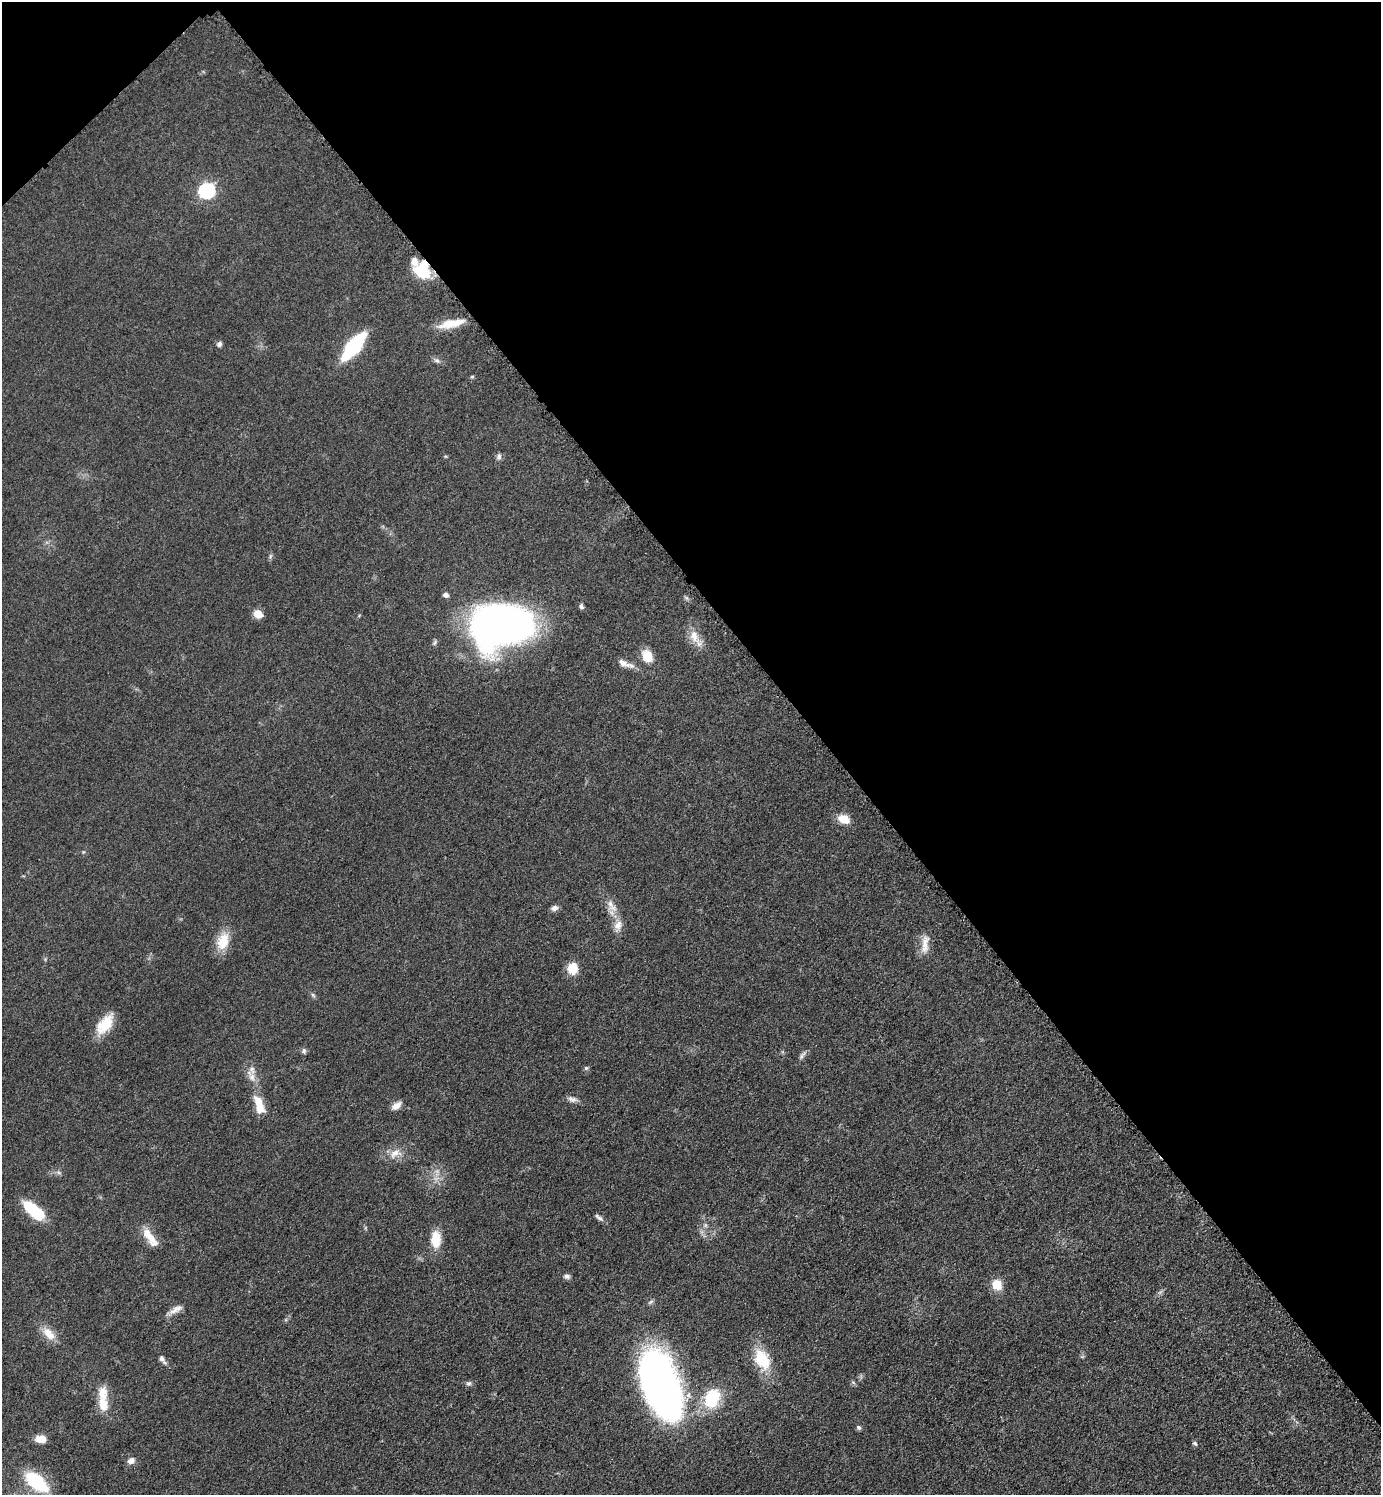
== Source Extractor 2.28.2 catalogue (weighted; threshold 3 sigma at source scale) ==
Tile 3 of 4 x 4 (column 3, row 1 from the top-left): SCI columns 2967-4345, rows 4492-5984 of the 6030 x 6036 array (HDU 1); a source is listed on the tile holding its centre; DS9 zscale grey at full resolution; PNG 1383 x 1497 px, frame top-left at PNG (2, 2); no overlay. Shown black and unused: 41% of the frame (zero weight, under 3 of 5 exposures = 3% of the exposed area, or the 3 px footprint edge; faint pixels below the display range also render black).
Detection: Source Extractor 2.28.2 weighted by HDU 2 'WHT'; one run over the whole footprint, this tile lists its part. Background 0.0488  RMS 0.0059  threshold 0.0263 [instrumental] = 3 sigma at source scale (4.5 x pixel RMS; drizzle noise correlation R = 1.50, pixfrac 1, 0.05/0.05 arcsec/px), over >= 5 px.
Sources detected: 59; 1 too faint to see at this stretch — not listed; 4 inside a brighter listed object's ellipse — not listed separately; the other 54 listed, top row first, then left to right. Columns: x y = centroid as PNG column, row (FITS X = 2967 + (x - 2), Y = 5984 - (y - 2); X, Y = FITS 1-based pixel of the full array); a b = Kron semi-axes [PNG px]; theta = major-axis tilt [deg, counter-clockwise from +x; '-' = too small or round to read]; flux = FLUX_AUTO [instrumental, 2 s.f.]
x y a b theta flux
207 190 8 7 - 120
422 270 19 16 -72 21
451 323 32 9 12 12
219 344 7 6 - 1.8
354 346 24 9 51 62
437 360 8 6 -35 1.7
472 377 5 4 - 0.75
499 457 9 6 77 1.8
270 556 7 4 71 0.99
446 595 5 5 - 2.6
581 606 6 5 - 1.4
258 614 9 7 -19 6.9
501 625 53 37 7 330
694 636 22 11 -60 8.4
647 656 12 9 -66 12
624 663 19 8 -24 4.8
843 819 13 9 -24 8.2
83 852 6 4 71 0.65
611 906 22 11 -60 7.3
554 908 9 6 13 2.2
223 941 23 15 72 12
925 944 28 9 84 6.9
572 969 11 10 - 10
313 995 7 4 -45 1
105 1024 27 14 53 14
304 1051 8 6 74 1.5
802 1056 14 5 51 1.9
586 1068 6 6 - 1
251 1076 21 8 -61 5.4
573 1099 13 7 -17 2.8
259 1105 26 11 -72 11
396 1106 13 7 36 4.2
395 1153 18 11 18 6.8
59 1173 7 4 -19 1.1
33 1210 25 10 -41 26
599 1217 14 5 -41 1.9
150 1237 27 9 -53 9.2
436 1239 19 11 89 11
567 1276 7 6 - 2
997 1285 12 11 - 8.5
175 1310 23 6 30 4.4
49 1334 20 11 -45 8.1
162 1358 8 7 - 2.4
762 1359 19 12 -63 25
853 1382 6 4 -20 0.89
469 1383 7 6 - 1.5
660 1384 68 31 -69 310
712 1398 20 14 66 28
103 1404 22 12 -85 11
858 1427 6 5 - 1.4
41 1439 10 7 2 7.6
1195 1443 6 5 - 1.4
131 1461 9 7 31 3.2
36 1482 21 11 -40 43
Overlapping masked pixels (flux is a lower limit): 1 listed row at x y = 422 270